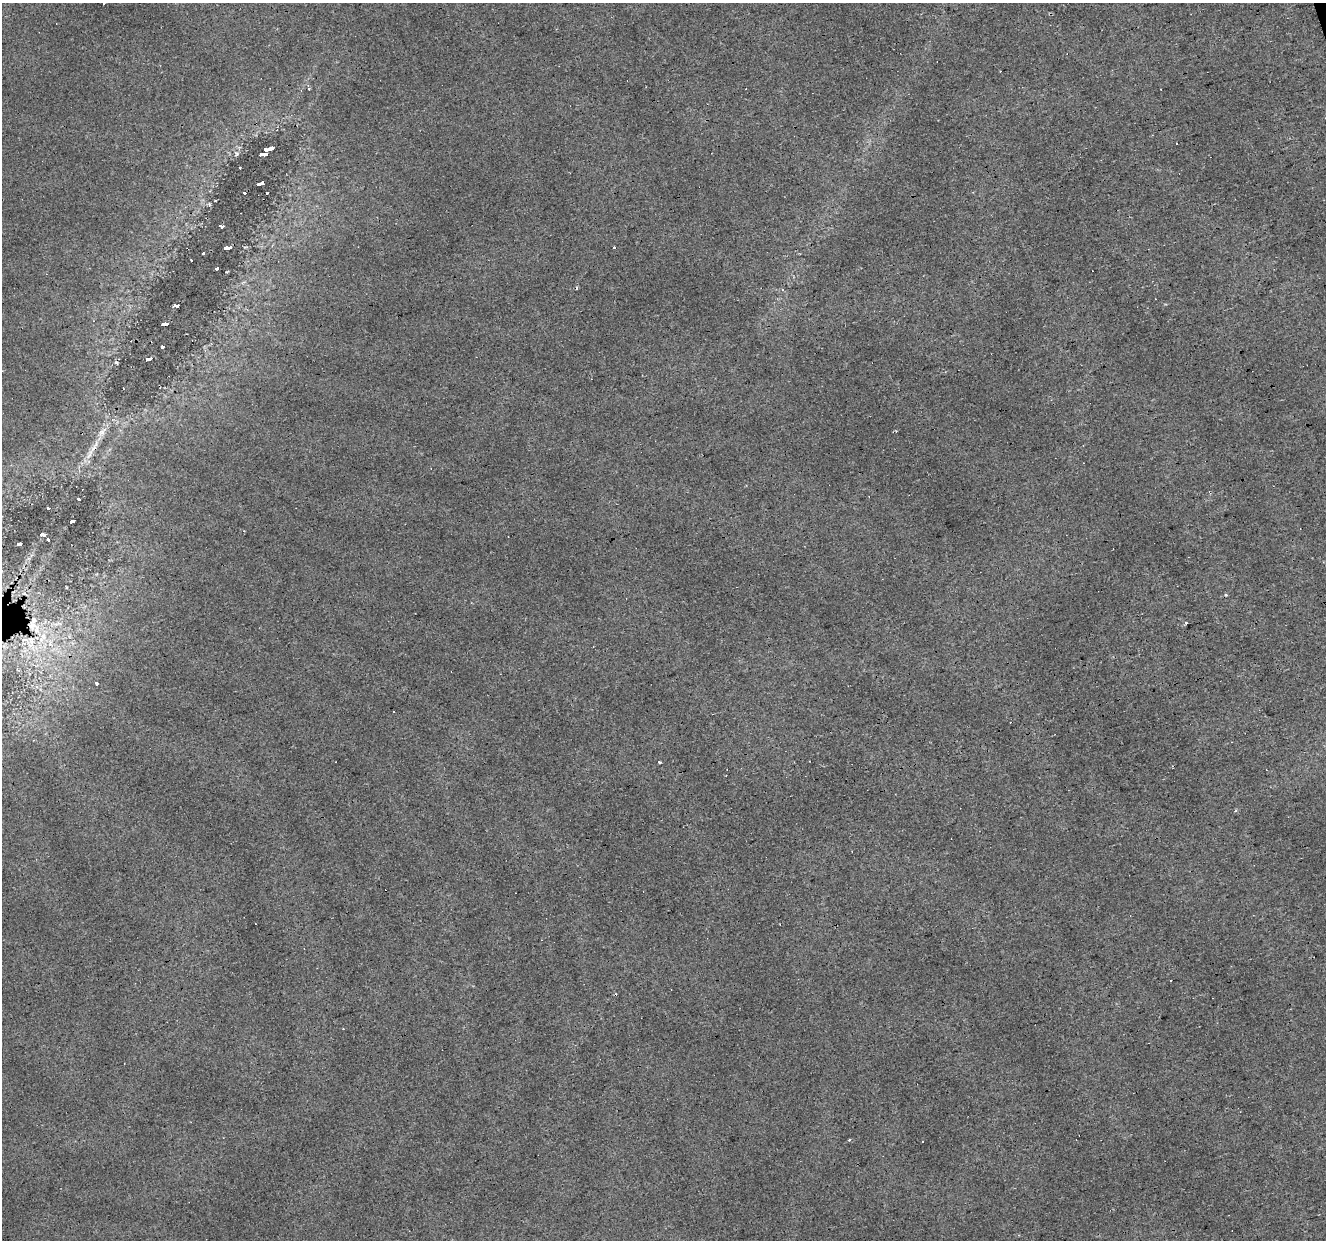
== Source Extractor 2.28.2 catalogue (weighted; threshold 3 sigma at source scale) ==
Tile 10 of 4 x 4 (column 2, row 3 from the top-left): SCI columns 1325-2648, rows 1292-2529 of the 5297 x 5113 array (HDU 1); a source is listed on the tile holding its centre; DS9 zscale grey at full resolution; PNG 1328 x 1242 px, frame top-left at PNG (2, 3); no overlay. Shown black and unused: <1% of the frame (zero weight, under 2 of 3 exposures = <1% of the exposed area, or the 3 px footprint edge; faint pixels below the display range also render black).
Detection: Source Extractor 2.28.2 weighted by HDU 2 'WHT'; one run over the whole footprint, this tile lists its part. Background 0.0371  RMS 0.0065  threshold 0.0291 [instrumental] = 3 sigma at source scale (4.5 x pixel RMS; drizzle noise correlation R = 1.50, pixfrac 1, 0.0396/0.0396 arcsec/px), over >= 5 px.
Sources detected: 48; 11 cosmic-ray / hot-pixel residue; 1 long thin detection or spike segment (spike, bleed or trail) — not listed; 2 inside a brighter listed object's ellipse — not listed separately; the other 34 listed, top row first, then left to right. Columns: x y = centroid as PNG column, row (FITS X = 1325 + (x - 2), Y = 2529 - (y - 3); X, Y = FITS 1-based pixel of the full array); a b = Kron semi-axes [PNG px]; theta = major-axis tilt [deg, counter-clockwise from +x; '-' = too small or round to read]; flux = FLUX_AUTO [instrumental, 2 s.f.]
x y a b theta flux
103 3 3 3 - 5.1
309 88 5 3 - 2.5
1177 143 3 2 - 0.7
266 149 6 4 14 150
236 153 6 4 -71 1.1
263 154 5 3 - 160
240 168 3 2 - 0.78
262 183 6 3 18 23
244 192 3 3 - 12
267 193 3 2 - 0.6
222 226 4 4 - 56
614 247 3 3 - 1.5
227 248 5 4 - 35
203 254 3 3 - 13
191 260 2 2 - 0.57
216 268 4 3 - 12
176 306 4 3 - 150
165 324 5 3 - 150
162 347 3 3 - 2.3
147 359 5 3 - 46
116 363 5 3 - 0.74
102 432 10 7 34 2.9
79 499 3 3 - 9.9
48 508 3 3 - 1.9
71 521 5 3 - 11
43 535 5 3 - 220
48 539 3 3 - 3.7
19 544 4 3 - 1.4
1186 623 3 2 - 2
32 626 25 11 -37 15
31 644 12 8 55 6.1
96 683 3 3 - 8.4
660 762 3 2 - 0.82
849 1140 4 3 - 0.63
Overlapping masked pixels (flux is a lower limit): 1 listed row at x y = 32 626
Isophote crosses this tile's border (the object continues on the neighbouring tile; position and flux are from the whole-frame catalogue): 1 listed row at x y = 103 3